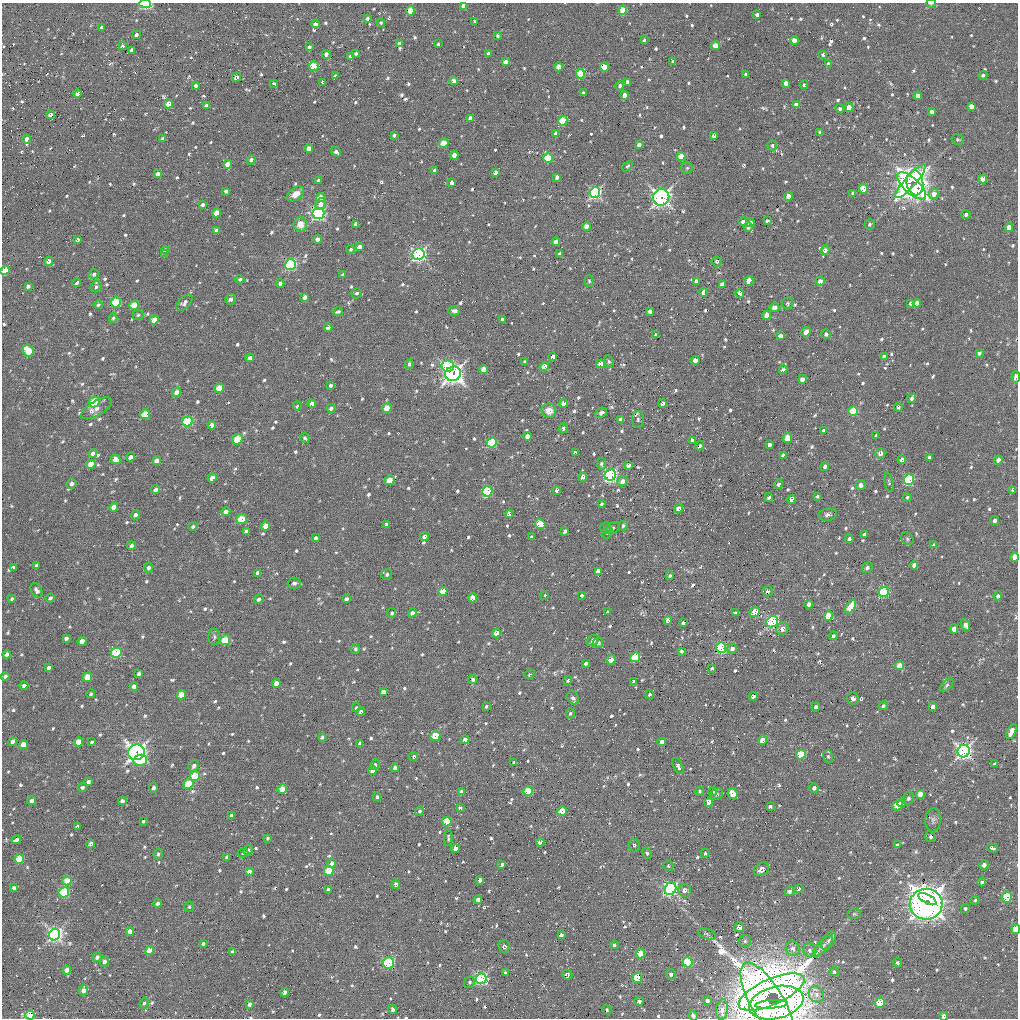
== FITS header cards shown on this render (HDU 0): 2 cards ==
NAXIS1  =                 1016 / length of data axis 1
NAXIS2  =                 1016 / length of data axis 2

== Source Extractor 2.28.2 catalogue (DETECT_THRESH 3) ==
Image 1016 x 1016 px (HDU 0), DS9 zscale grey, 1 PNG px = 1 image px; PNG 1020 x 1020 px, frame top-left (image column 1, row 1016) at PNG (2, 3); each listed source drawn as its Kron ellipse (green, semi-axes under 4 px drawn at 4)
Background 23.2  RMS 3.9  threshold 11.7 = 3 sigma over >= 5 px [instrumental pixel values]
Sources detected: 864; of the 864, the 500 brightest by FLUX_AUTO listed and drawn (364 fainter detections omitted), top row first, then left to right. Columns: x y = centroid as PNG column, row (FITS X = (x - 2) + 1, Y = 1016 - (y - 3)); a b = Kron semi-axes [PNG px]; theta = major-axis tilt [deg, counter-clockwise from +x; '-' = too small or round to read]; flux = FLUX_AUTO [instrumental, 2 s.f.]
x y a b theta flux
931 3 4 2 - 450
145 4 5 4 - 22000
463 6 4 4 - 1800
623 10 5 4 - 8100
410 11 4 4 - 5400
757 15 3 3 - 780
367 18 4 3 - 630
475 21 3 3 - 490
381 23 4 4 - 500
316 24 4 4 - 2500
102 27 3 3 - 460
136 35 3 3 - 600
498 36 4 3 - 590
644 40 4 3 - 520
794 40 4 4 - 2200
399 43 3 3 - 850
438 44 3 3 - 480
123 46 3 3 - 610
715 46 4 4 - 4400
309 47 4 3 - 970
132 50 4 3 - 950
356 53 3 3 - 560
488 53 4 4 - 700
326 54 5 4 - 1100
823 54 3 3 - 630
350 56 4 3 - 510
673 61 4 4 - 640
505 62 4 4 - 1700
828 64 4 4 - 1100
314 66 5 4 - 8700
558 67 4 4 - 2900
604 67 4 4 - 5200
581 74 5 4 - 9100
746 74 3 3 - 590
983 75 4 4 - 560
335 76 4 3 - 520
237 77 5 4 - 1100
454 81 4 4 - 1900
323 82 4 3 - 570
627 82 4 3 - 1100
786 83 4 4 - 1900
274 84 3 3 - 770
804 85 4 3 - 450
196 86 3 3 - 700
620 86 5 4 - 800
583 93 4 3 - 660
77 94 4 3 - 1300
625 95 4 4 - 2300
918 96 4 4 - 2200
168 104 4 4 - 3500
207 105 4 3 - 840
796 105 4 4 - 2400
972 106 4 4 - 2300
849 107 4 4 - 3000
840 109 4 4 - 610
932 112 4 4 - 1400
50 115 4 3 - 1400
470 118 4 4 - 1600
563 121 5 4 - 9300
556 133 4 4 - 1600
820 133 4 3 - 690
394 135 4 3 - 510
714 136 4 4 - 930
27 139 4 4 - 1300
163 139 4 3 - 890
958 140 6 5 - 480
444 143 5 4 - 4800
639 145 4 4 - 1300
772 145 5 5 - 520
309 148 4 4 - 2600
336 152 5 3 - 900
454 155 4 4 - 2200
681 157 4 4 - 5600
548 158 4 4 - 8100
251 160 4 4 - 880
228 164 4 4 - 3000
627 166 6 4 38 430
687 168 5 5 - 450
435 171 4 3 - 1200
495 172 4 3 - 1000
158 174 4 4 - 1300
557 177 4 3 - 960
983 179 4 4 - 3300
318 180 4 3 - 480
910 181 22 5 48 60000
452 182 4 3 - 1300
915 183 12 8 -85 100000
911 186 18 7 -43 110000
863 189 5 4 - 6000
226 191 4 4 - 700
595 193 5 5 - 50000
853 193 4 3 - 610
296 194 10 6 36 2100
934 194 5 5 - 2000
788 196 4 4 - 2100
661 197 8 8 - 88000
321 198 5 4 - 4800
321 204 6 5 - 1700
203 205 4 3 - 610
217 213 4 4 - 2900
318 214 6 5 - 64000
966 214 4 4 - 670
767 221 4 3 - 800
743 222 4 4 - 770
750 223 4 4 - 1900
300 224 7 6 - 2800
356 224 4 4 - 990
870 224 5 5 - 580
587 227 4 4 - 2500
748 227 5 4 - 960
1009 227 4 4 - 2600
216 230 4 3 - 900
78 239 3 3 - 600
318 239 4 4 - 1400
556 242 4 4 - 1700
359 247 4 4 - 1300
351 249 4 4 - 500
165 250 4 4 - 830
825 250 5 4 - 1300
164 254 4 4 - 850
418 254 6 5 - 73000
559 254 4 3 - 630
49 261 5 4 - 1200
717 261 5 4 - 520
290 264 5 5 - 38000
5 270 5 4 - 5200
94 274 5 4 - 610
343 274 4 4 - 460
240 279 4 4 - 530
589 281 6 4 -89 430
696 281 4 4 - 1700
749 281 5 4 - 5500
820 281 5 4 - 1400
77 283 4 3 - 820
280 283 4 4 - 800
722 284 4 4 - 1100
28 286 4 4 - 700
96 287 6 5 - 630
703 292 4 3 - 1400
357 293 5 5 - 560
740 293 4 4 - 2100
305 297 4 4 - 1100
231 299 5 5 - 1100
116 303 5 5 - 16000
184 303 10 6 46 970
788 303 6 5 - 580
910 303 3 3 - 530
917 303 4 4 - 2000
98 305 4 4 - 450
134 305 5 4 - 7100
774 307 5 4 - 1700
454 311 6 4 0 900
650 311 4 4 - 1100
338 312 5 3 - 500
138 315 5 5 - 420
767 315 4 4 - 3300
113 318 5 4 - 420
502 319 4 3 - 530
154 320 4 4 - 3500
328 327 4 3 - 950
806 332 5 4 - 1500
826 334 5 4 - 560
656 335 4 3 - 640
780 336 4 4 - 1800
28 351 6 5 - 7600
979 353 4 3 - 760
553 357 4 4 - 1400
884 357 4 3 - 1000
250 358 4 4 - 1100
695 360 4 4 - 2000
609 361 6 4 -66 460
525 362 4 3 - 480
409 364 5 4 - 720
601 364 4 4 - 2700
448 366 6 5 - 20000
544 367 5 4 - 3700
484 370 4 4 - 3000
783 370 4 4 - 1300
453 374 8 7 - 160000
1016 377 6 4 82 1200
802 379 4 4 - 1500
330 385 3 3 - 520
219 388 5 4 - 5900
177 392 5 4 - 2100
912 398 4 4 - 740
94 402 6 5 - 12000
564 403 4 4 - 1900
663 403 4 3 - 790
312 404 4 4 - 1700
297 406 4 3 - 500
898 407 4 4 - 500
97 408 17 7 30 2200
331 408 4 4 - 670
387 408 5 4 - 4900
549 411 7 7 - 3000
853 411 5 4 - 10000
601 413 6 4 26 810
145 414 5 4 - 8000
621 419 4 4 - 1400
638 420 8 6 90 700
187 421 5 5 - 21000
212 425 4 4 - 1500
563 428 5 4 - 750
824 431 4 3 - 800
876 435 3 3 - 440
527 436 4 4 - 1700
305 438 5 4 - 430
787 438 5 4 - 4000
237 439 6 4 56 8500
692 440 4 3 - 930
492 442 5 5 - 20000
769 445 4 3 - 1100
700 446 5 3 - 500
93 453 4 4 - 1000
575 453 4 4 - 610
880 453 5 5 - 1500
783 455 4 3 - 720
131 457 4 4 - 1300
929 457 4 3 - 870
116 459 5 4 - 2400
902 460 4 4 - 1500
998 460 4 4 - 1500
157 461 4 4 - 2300
91 464 5 4 - 4500
601 464 6 4 82 480
628 466 4 4 - 1500
825 466 4 4 - 830
610 475 6 5 - 60000
583 477 4 4 - 900
212 478 5 4 - 2100
390 480 5 4 - 4900
909 480 5 5 - 24000
623 481 5 5 - 1600
889 482 10 4 -78 460
71 484 5 5 - 830
779 484 5 4 - 720
861 485 5 5 - 1300
156 490 5 4 - 1100
556 490 4 4 - 870
1013 490 4 3 - 880
487 491 5 5 - 23000
817 496 3 3 - 470
907 497 4 4 - 470
769 498 4 4 - 500
792 499 4 3 - 1700
601 504 3 3 - 430
114 507 4 4 - 2500
679 509 5 4 - 2800
226 512 5 4 - 1500
509 514 4 4 - 1100
135 515 5 4 - 840
828 515 9 6 11 940
241 519 5 5 - 7000
995 521 4 3 - 1100
540 524 5 5 - 8300
387 525 4 4 - 1100
266 526 4 4 - 2800
623 526 5 4 - 640
193 527 5 4 - 760
605 528 6 5 - 450
613 528 7 5 33 530
246 531 4 3 - 640
565 531 4 3 - 790
607 533 6 5 - 530
864 535 4 3 - 570
424 536 4 4 - 770
531 537 4 3 - 650
315 538 4 3 - 580
849 539 4 4 - 970
907 539 7 5 -46 520
131 545 4 3 - 790
934 545 4 3 - 780
1015 557 4 4 - 3600
36 565 4 3 - 520
914 565 4 4 - 1100
13 567 4 3 - 570
149 568 5 4 - 760
867 568 6 5 - 890
598 571 4 4 - 1700
257 573 4 4 - 2500
387 574 5 5 - 680
670 576 4 4 - 430
294 583 7 5 14 840
37 590 8 5 -59 1100
443 591 5 4 - 5300
768 591 5 5 - 650
884 592 5 5 - 23000
545 595 3 3 - 640
581 595 4 3 - 840
998 596 4 4 - 830
50 598 4 4 - 710
473 598 4 4 - 4000
12 599 4 3 - 520
259 599 5 4 - 780
346 599 4 3 - 740
809 604 4 4 - 1500
851 607 8 4 59 6800
608 612 4 3 - 590
755 612 5 4 - 5700
392 613 5 4 - 490
412 613 4 4 - 1100
735 613 4 3 - 460
828 616 5 4 - 7700
668 620 4 4 - 1700
772 622 6 5 - 39000
683 623 4 3 - 870
966 625 6 4 -63 1400
782 629 6 6 - 1800
954 629 4 4 - 2600
496 633 4 4 - 2200
833 636 4 4 - 530
214 637 8 6 -89 590
66 638 4 3 - 810
225 640 5 4 - 9300
82 641 4 4 - 2700
593 641 6 5 - 840
598 643 5 5 - 940
721 648 5 5 - 29000
355 649 5 4 - 510
732 649 5 4 - 1300
681 651 4 3 - 3400
116 653 5 5 - 17000
7 654 4 4 - 1100
635 657 5 4 - 12000
611 660 5 4 - 1600
586 663 4 3 - 690
900 666 4 4 - 4100
48 668 4 3 - 770
712 668 3 3 - 510
139 674 4 3 - 870
529 674 5 4 - 430
5 676 4 3 - 700
88 677 5 4 - 5900
473 679 4 4 - 690
568 680 5 4 - 430
633 681 3 3 - 560
276 683 4 4 - 1800
947 685 8 4 48 590
24 686 4 3 - 1000
134 686 4 4 - 1500
383 692 4 4 - 1300
91 694 4 4 - 420
649 694 5 4 - 600
182 695 5 4 - 5800
753 696 4 4 - 840
573 698 7 5 -52 890
853 698 6 5 - 800
486 706 3 3 - 440
883 706 5 4 - 510
933 706 4 3 - 1200
816 707 4 3 - 920
356 708 4 3 - 430
361 712 4 4 - 790
570 713 5 4 - 440
1011 731 8 4 63 3100
435 736 5 5 - 6800
322 737 4 3 - 490
465 740 4 4 - 1600
762 740 5 4 - 2800
12 742 4 4 - 1400
79 742 4 4 - 4600
92 742 3 3 - 440
662 742 4 4 - 1500
360 743 4 3 - 740
23 745 4 4 - 3700
964 751 6 6 - 100000
136 752 8 7 - 120000
801 754 5 4 - 12000
414 756 4 4 - 440
828 756 6 5 - 440
140 760 7 5 12 7300
514 763 4 3 - 510
995 764 4 3 - 670
375 765 5 4 - 730
194 766 6 5 - 960
678 766 9 4 -64 980
395 768 4 4 - 1000
372 771 4 4 - 1600
195 776 5 4 - 10000
88 782 4 3 - 740
189 784 5 4 - 8000
82 787 4 3 - 740
153 788 4 4 - 810
814 788 5 4 - 960
282 789 5 4 - 3800
528 791 5 4 - 10000
700 791 5 4 - 450
713 791 4 4 - 550
462 792 4 4 - 1400
717 794 6 5 - 540
733 794 6 4 -62 3400
920 794 4 4 - 3500
377 797 4 3 - 520
908 798 6 5 - 660
32 801 4 4 - 1500
122 801 4 4 - 1000
709 802 4 4 - 4500
901 803 4 3 - 1500
897 805 5 4 - 5600
770 806 3 3 - 520
460 808 4 3 - 700
420 811 5 4 - 540
562 811 5 4 - 7000
231 815 3 3 - 480
933 820 12 7 86 1100
143 821 3 3 - 490
447 822 4 4 - 8600
77 826 4 3 - 620
930 837 5 5 - 600
268 838 3 3 - 440
448 838 8 3 87 500
16 840 5 3 - 1100
540 842 4 4 - 2100
91 844 4 4 - 670
634 845 6 6 - 600
897 845 4 3 - 430
992 848 6 3 -17 760
455 849 4 4 - 1800
248 850 5 4 - 560
243 853 5 4 - 460
647 853 6 4 -56 530
705 853 5 4 - 440
158 854 5 4 - 670
227 857 4 4 - 960
19 859 5 4 - 11000
332 863 4 4 - 1800
502 864 3 3 - 530
984 865 4 4 - 1200
668 866 5 5 - 460
761 869 8 6 34 1900
249 871 4 4 - 1500
329 871 5 4 - 8900
480 880 4 3 - 1100
67 881 5 4 - 4600
982 882 4 4 - 650
396 884 5 4 - 1200
14 888 4 4 - 1100
670 889 6 5 - 64000
799 889 5 4 - 600
328 890 4 4 - 930
684 890 6 6 - 1900
789 891 5 4 - 740
64 892 5 5 - 20000
1007 897 5 5 - 11000
927 899 10 4 -28 120000
478 900 4 4 - 1600
975 900 4 4 - 430
158 903 4 4 - 710
926 904 16 15 - 250000
189 907 5 5 - 490
965 908 4 4 - 450
854 914 7 5 10 420
739 927 5 5 - 1600
1016 929 5 4 - 6000
130 931 4 4 - 1800
707 934 9 5 -23 650
54 935 6 5 - 91000
561 935 4 3 - 1100
745 941 6 6 - 530
828 941 10 6 60 800
203 944 3 3 - 640
614 945 4 3 - 610
504 946 7 5 -85 790
823 946 14 5 46 1100
793 949 8 6 -63 1000
150 950 5 4 - 4100
810 950 7 6 - 850
232 952 4 4 - 560
641 954 5 4 - 6300
97 957 5 4 - 1000
104 962 5 4 - 1200
687 962 5 5 - 16000
389 963 6 5 - 25000
897 963 5 4 - 550
67 970 4 4 - 2300
834 972 4 4 - 530
505 973 4 3 - 650
671 974 5 5 - 820
567 975 5 4 - 1000
637 978 5 5 - 9700
481 979 5 5 - 48000
470 982 6 5 - 500
83 990 5 4 - 1800
284 992 4 3 - 1400
771 992 35 13 24 420000
816 994 8 7 - 1100
639 1001 5 5 - 720
707 1001 4 3 - 1000
767 1001 44 16 -59 410000
144 1003 5 4 - 660
776 1003 28 16 14 410000
880 1003 5 5 - 11000
249 1004 4 3 - 1100
771 1004 16 4 5 98000
393 1009 4 4 - 1000
607 1010 5 4 - 470
722 1010 10 6 81 1000
30 1015 4 4 - 7500
693 1016 5 3 - 580
944 1016 4 4 - 2500
At the frame edge (FLAGS 8, measured only in part): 9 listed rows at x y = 931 3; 145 4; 5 270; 1016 377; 1015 557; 1016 929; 30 1015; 693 1016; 944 1016
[364 fainter detections neither listed nor drawn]

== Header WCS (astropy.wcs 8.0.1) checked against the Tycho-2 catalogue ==
Header WCS as astropy/WCSLIB reads it (applying the file's SIP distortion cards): RA---SIN-SIP/DEC--SIN-SIP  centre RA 13:33:45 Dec -18:34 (203.44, -18.57 deg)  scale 2.76 arcsec/px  FOV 46.7' x 46.4'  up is +21 deg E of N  parity normal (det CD < 0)
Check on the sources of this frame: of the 60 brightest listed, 16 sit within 4.1 arcsec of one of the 27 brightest Tycho-2 stars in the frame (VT <= 12.72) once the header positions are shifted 0.24 arcsec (0.07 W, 0.23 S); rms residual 1.52 arcsec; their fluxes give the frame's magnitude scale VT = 22.85 - 2.5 log10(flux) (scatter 0.40 mag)
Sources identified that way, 16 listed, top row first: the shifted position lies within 4.1 arcsec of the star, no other Tycho-2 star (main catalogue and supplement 1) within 8.2 arcsec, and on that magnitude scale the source's flux lands within +1.5 / -3 mag of the star's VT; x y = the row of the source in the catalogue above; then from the Tycho-2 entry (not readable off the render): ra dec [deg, ICRS J2000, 3 dp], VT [Tycho-2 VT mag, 2 dp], TYC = Tycho-2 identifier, HIP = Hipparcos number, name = IAU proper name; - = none
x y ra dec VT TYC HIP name
595 193 203.469 -18.320 10.20 6125-556-1 - -
661 197 203.418 -18.305 10.63 6125-561-1 - -
318 214 203.671 -18.412 11.44 6125-482-1 - -
418 254 203.583 -18.413 11.26 6125-588-1 - -
290 264 203.677 -18.456 11.75 6125-206-1 - -
448 366 203.528 -18.484 12.03 6125-427-1 - -
453 374 203.522 -18.487 11.04 6125-424-1 - -
610 475 203.374 -18.515 9.09 6125-410-1 66141 -
487 491 203.462 -18.562 11.66 6125-297-1 - -
635 657 203.302 -18.638 12.72 6125-275-1 - -
964 751 203.027 -18.612 11.40 6125-250-1 - -
136 752 203.649 -18.845 10.21 6129-404-1 - -
670 889 203.208 -18.792 10.38 6129-73-1 - -
54 935 203.658 -18.997 10.13 6129-772-1 - -
687 962 203.174 -18.839 12.24 6129-56-1 - -
389 963 203.398 -18.924 11.04 6129-88-1 - -